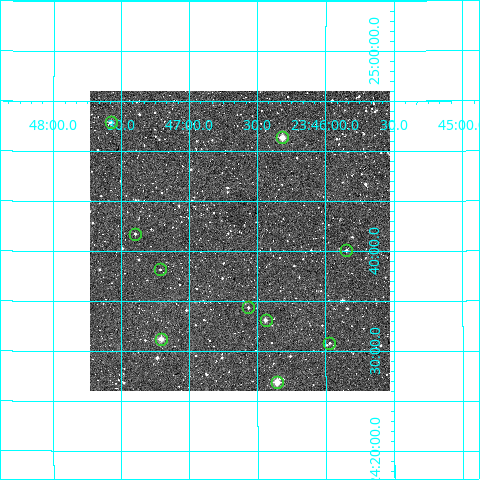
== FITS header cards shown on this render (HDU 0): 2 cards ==
NAXIS1  =                  300
NAXIS2  =                  300

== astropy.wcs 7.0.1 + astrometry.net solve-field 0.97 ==
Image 300 x 300 px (HDU 0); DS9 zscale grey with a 90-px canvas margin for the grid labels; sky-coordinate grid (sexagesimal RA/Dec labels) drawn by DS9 from the SOLVED WCS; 10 Tycho-2 reference stars matched to detected sources circled (green)
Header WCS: RA---TAN/DEC--TAN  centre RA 23:46:38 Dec +24:41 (356.66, +24.68 deg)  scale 6 arcsec/px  FOV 30.0' x 30.0'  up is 0 deg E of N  parity normal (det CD < 0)
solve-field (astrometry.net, Tycho-2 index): VERIFIED the header's WCS against the Tycho-2 star catalogue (verified at 2 index scales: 6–10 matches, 0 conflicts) and refined it, rather than solving blind
Solved WCS: RA---TAN-SIP/DEC--TAN-SIP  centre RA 23:46:38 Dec +24:41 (356.66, +24.68 deg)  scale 6 arcsec/px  FOV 30.0' x 30.0'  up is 0 deg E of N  parity normal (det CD < 0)
The solver's refit moves the header's centre by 0.86 arcsec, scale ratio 1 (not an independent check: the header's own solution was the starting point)
Tycho-2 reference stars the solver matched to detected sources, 10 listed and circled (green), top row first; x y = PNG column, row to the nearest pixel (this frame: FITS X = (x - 90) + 1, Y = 300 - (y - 91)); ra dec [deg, ICRS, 3 dp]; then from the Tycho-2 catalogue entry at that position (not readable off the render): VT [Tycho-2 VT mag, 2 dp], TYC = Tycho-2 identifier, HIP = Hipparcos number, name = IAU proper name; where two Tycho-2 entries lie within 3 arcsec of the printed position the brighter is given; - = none
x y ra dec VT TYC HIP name
111 122 356.894 +24.881 11.16 2251-1750-1 - -
282 137 356.579 +24.856 10.60 2251-1776-1 117239 -
135 234 356.849 +24.695 12.13 2251-2447-1 - -
346 250 356.462 +24.668 12.01 2251-2461-1 - -
160 269 356.803 +24.636 12.29 2251-1779-1 - -
248 307 356.642 +24.573 11.90 2251-2181-1 - -
266 320 356.609 +24.552 11.16 2251-2196-1 - -
161 339 356.802 +24.520 10.21 2251-1961-1 - -
329 343 356.493 +24.513 12.45 2251-1883-1 - -
277 382 356.589 +24.448 9.34 2251-1881-1 - -